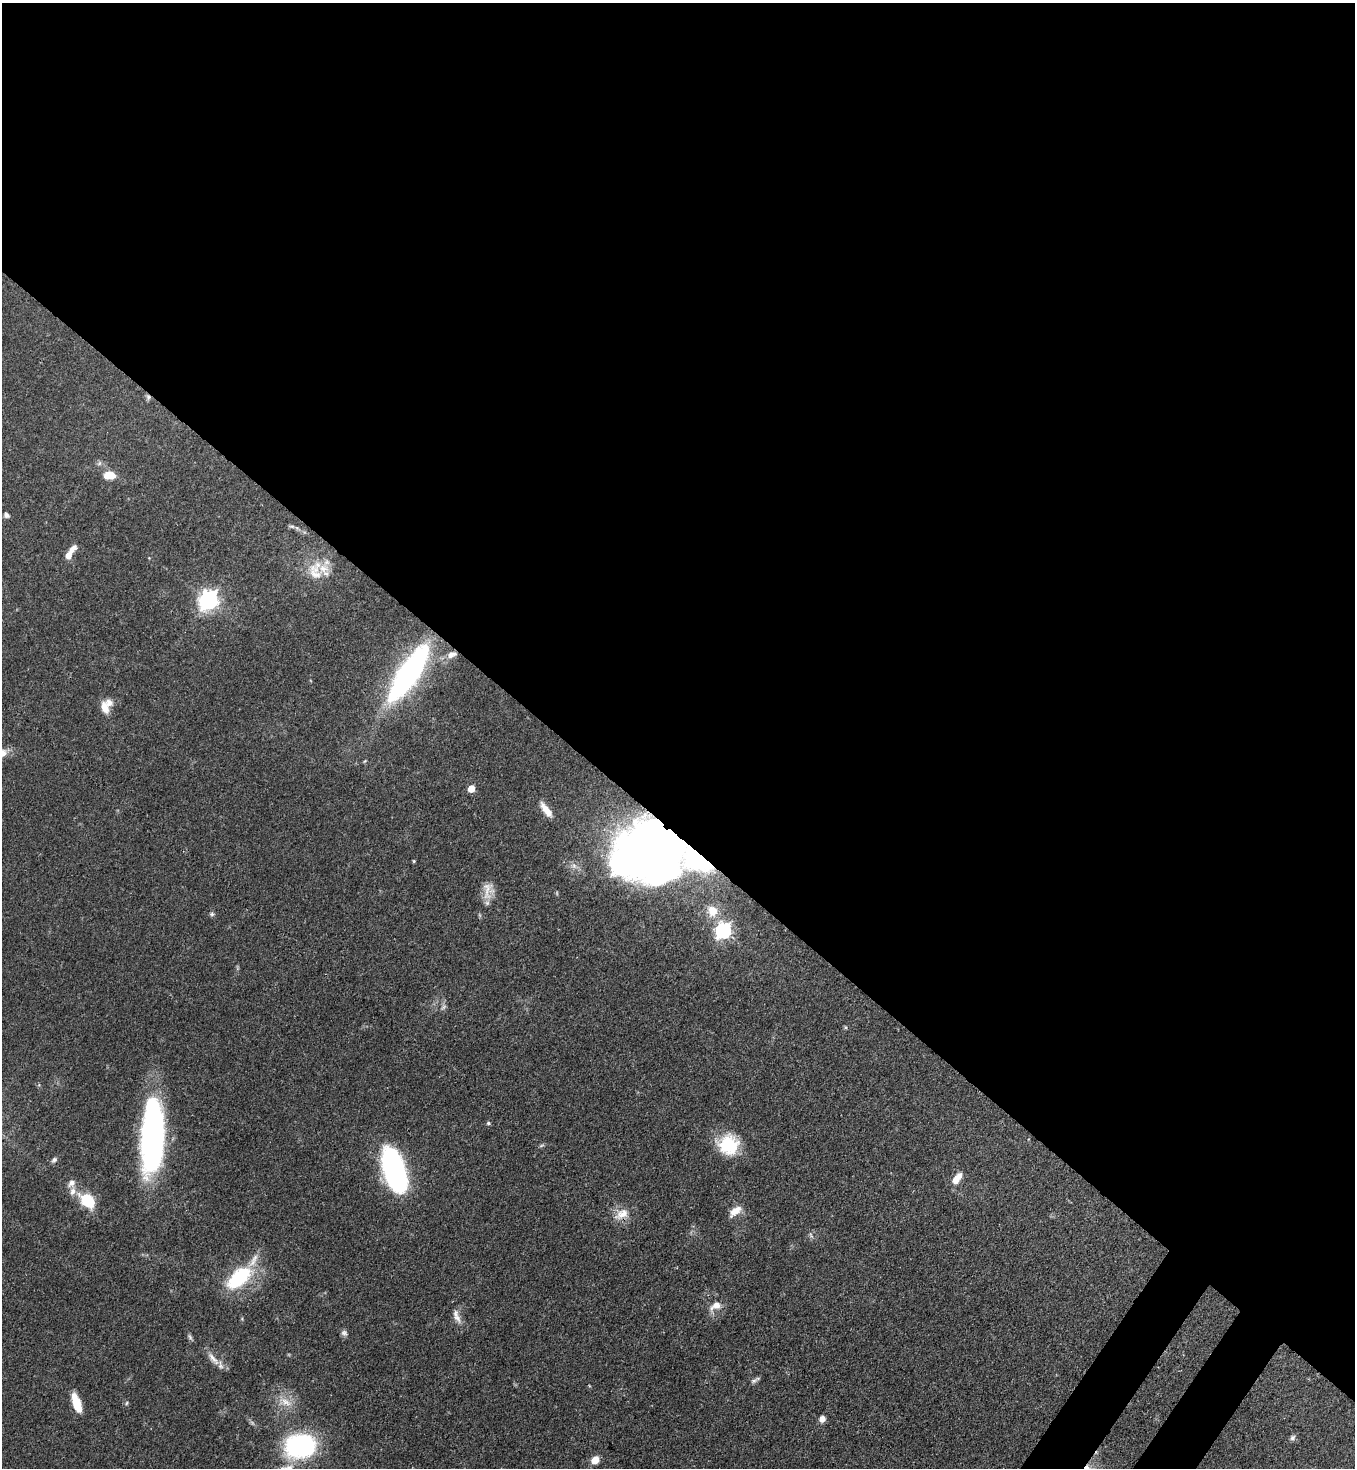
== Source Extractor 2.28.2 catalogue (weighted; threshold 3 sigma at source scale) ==
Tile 3 of 4 x 4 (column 3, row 1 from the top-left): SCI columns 2933-4285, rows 4459-5924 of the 6011 x 5988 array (HDU 1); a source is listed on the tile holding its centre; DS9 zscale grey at full resolution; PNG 1357 x 1470 px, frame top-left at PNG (2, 3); no overlay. Shown black and unused: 58% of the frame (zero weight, under 3 of 4 exposures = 7% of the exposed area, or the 3 px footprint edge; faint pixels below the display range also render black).
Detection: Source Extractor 2.28.2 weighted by HDU 2 'WHT'; one run over the whole footprint, this tile lists its part. Background 0.0833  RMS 0.0039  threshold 0.0174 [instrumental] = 3 sigma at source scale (4.5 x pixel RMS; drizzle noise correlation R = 1.50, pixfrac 1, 0.05/0.05 arcsec/px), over >= 5 px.
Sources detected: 50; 1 inside a brighter object's white glare — not listed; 3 inside a brighter listed object's ellipse — not listed separately; the other 46 listed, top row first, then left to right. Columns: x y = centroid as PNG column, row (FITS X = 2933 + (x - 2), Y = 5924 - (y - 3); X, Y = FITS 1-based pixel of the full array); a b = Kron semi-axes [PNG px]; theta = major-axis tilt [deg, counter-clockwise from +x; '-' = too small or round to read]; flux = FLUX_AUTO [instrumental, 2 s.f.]
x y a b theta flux
148 397 7 6 - 1.1
109 475 11 7 -1 7.1
6 515 7 6 - 1.1
292 526 9 4 -8 0.89
70 553 20 6 57 4.7
315 572 27 17 -65 9.2
208 600 8 7 - 190
452 654 15 8 21 3.3
409 674 56 17 57 100
105 707 16 9 -73 4.2
471 788 5 5 - 6.5
546 810 23 8 -53 4.7
649 847 51 38 24 410
696 860 32 16 -23 23
414 861 4 4 - 0.44
487 890 28 11 87 5.1
712 911 17 15 -74 5.9
212 914 6 6 - 0.75
723 931 7 7 - 100
443 1007 7 5 59 0.95
488 1123 5 4 - 0.61
152 1137 66 20 87 120
729 1145 23 23 - 17
54 1160 8 6 38 0.97
394 1170 36 14 -72 130
957 1179 15 7 54 5.1
73 1191 11 8 71 2.3
87 1200 14 9 -40 18
735 1211 17 8 38 4.1
622 1214 21 12 32 5.3
811 1235 7 4 -54 0.7
239 1278 31 16 42 29
716 1306 18 9 35 3.9
457 1318 15 8 -56 2.7
344 1333 8 7 - 1.2
190 1337 9 4 -55 0.84
213 1359 24 7 -50 3.4
754 1381 10 5 35 1.1
286 1402 19 10 -31 4.9
77 1403 20 7 -70 8.4
127 1403 6 4 87 0.5
822 1419 6 6 - 2.5
1293 1438 8 7 - 1.1
301 1446 27 21 6 60
595 1460 8 6 41 5.1
289 1468 12 9 -7 3.1
Overlapping masked pixels (flux is a lower limit): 4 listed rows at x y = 148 397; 452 654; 649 847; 696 860
Isophote crosses this tile's border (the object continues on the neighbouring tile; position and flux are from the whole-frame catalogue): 1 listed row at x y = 289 1468